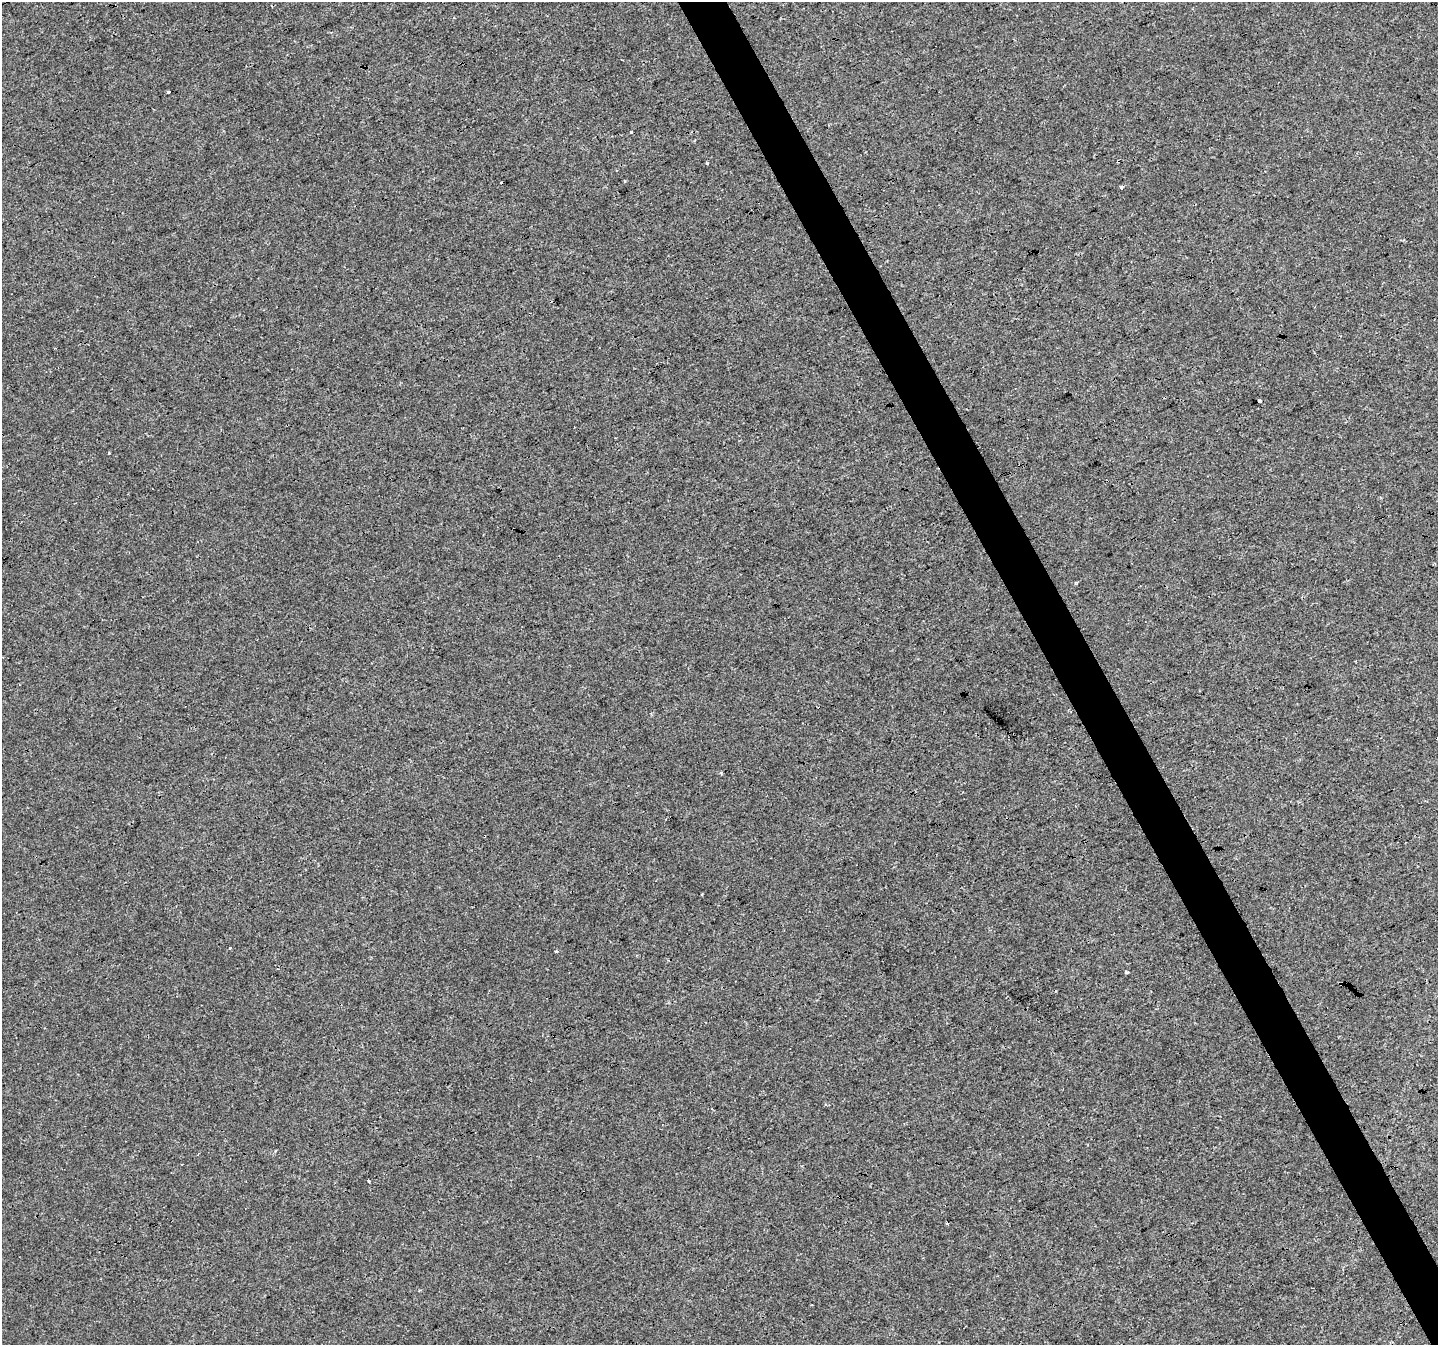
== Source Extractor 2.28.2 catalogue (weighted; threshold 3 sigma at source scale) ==
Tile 6 of 4 x 4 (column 2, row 2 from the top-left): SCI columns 1438-2873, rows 2786-4128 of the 5750 x 5629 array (HDU 1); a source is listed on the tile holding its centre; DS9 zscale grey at full resolution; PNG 1440 x 1347 px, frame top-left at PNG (2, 2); no overlay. Shown black and unused: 4% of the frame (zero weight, under 3 of 4 exposures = <1% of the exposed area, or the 3 px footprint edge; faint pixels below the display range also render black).
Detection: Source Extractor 2.28.2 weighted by HDU 2 'WHT'; one run over the whole footprint, this tile lists its part. Background 0.00784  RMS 0.0018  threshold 0.00832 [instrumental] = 3 sigma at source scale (4.5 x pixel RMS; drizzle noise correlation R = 1.50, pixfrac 1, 0.0396/0.0396 arcsec/px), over >= 5 px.
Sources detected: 18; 5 cosmic-ray / hot-pixel residue — not listed; the other 13 listed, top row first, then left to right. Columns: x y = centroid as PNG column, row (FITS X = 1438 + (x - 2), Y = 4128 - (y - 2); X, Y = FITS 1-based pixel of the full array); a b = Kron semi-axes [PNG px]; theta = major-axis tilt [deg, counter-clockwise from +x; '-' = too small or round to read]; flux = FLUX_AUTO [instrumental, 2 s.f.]
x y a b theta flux
169 92 3 3 - 0.48
631 132 3 3 - 0.65
1118 161 3 3 - 0.41
707 163 4 2 - 0.18
1121 187 4 3 - 0.36
55 348 2 2 - 0.12
1259 401 3 3 - 0.53
109 453 3 2 - 0.29
702 894 3 2 - 0.18
230 948 3 3 - 0.33
556 951 3 3 - 0.41
1126 972 3 3 - 0.68
369 1181 3 3 - 0.73
Overlapping masked pixels (flux is a lower limit): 1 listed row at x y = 1118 161